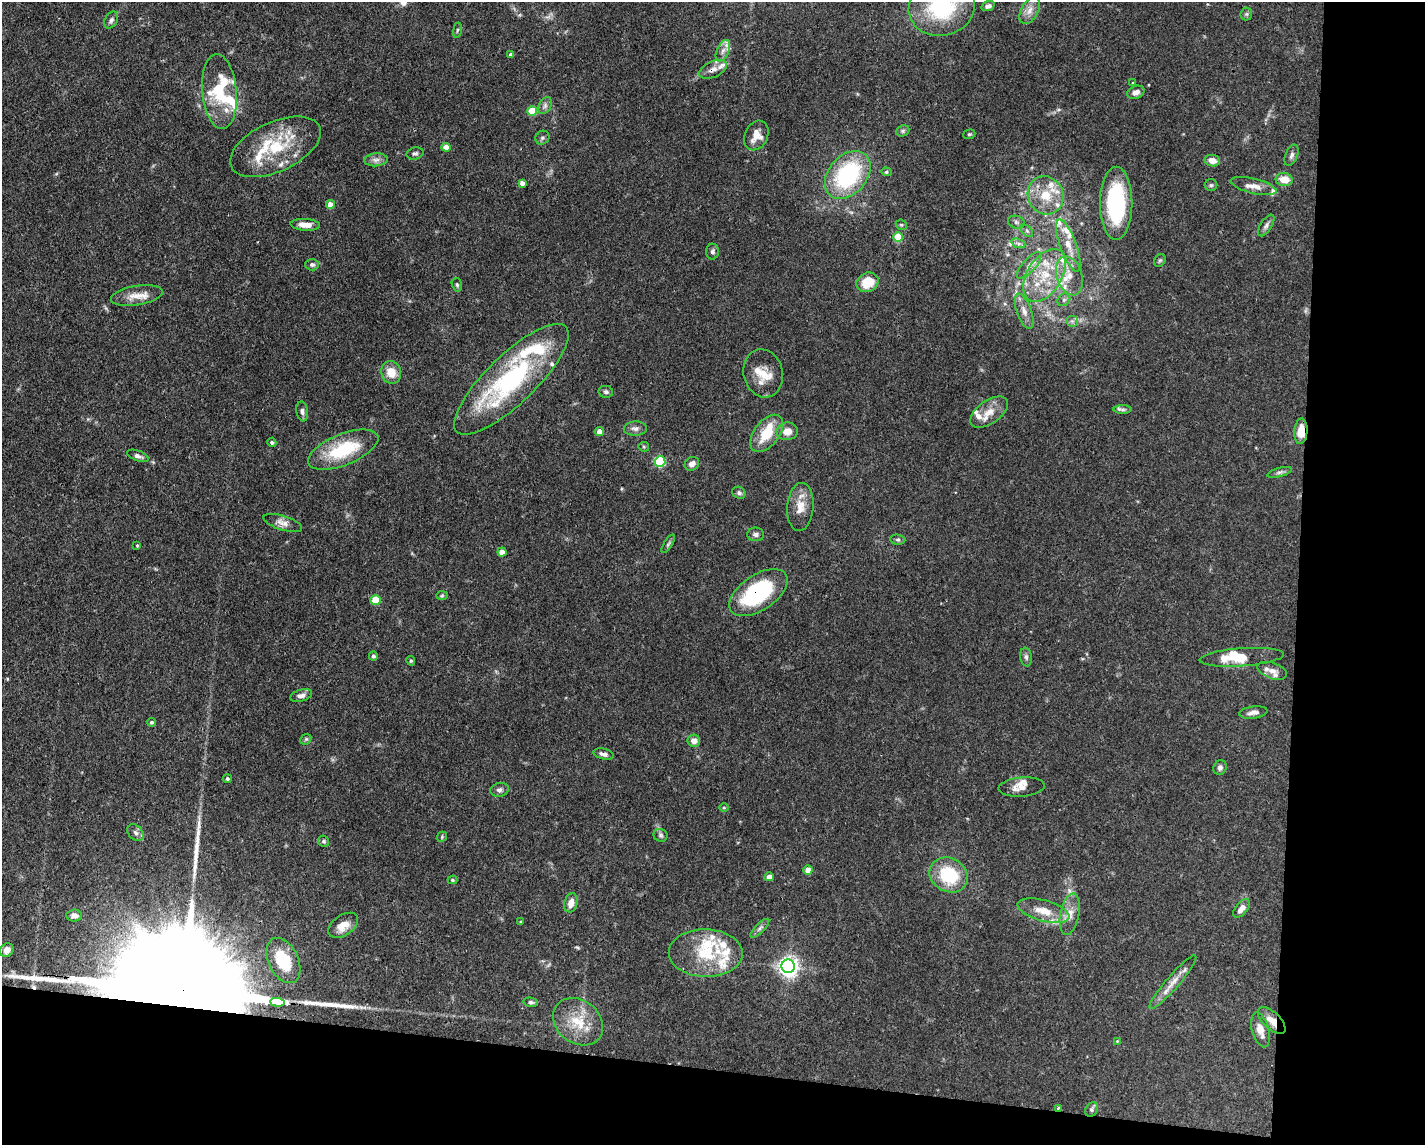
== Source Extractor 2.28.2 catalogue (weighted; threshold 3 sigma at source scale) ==
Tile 12 of 3 x 4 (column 3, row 4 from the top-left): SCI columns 2956-4378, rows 1-1143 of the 4598 x 4572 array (HDU 1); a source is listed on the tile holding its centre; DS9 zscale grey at full resolution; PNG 1427 x 1147 px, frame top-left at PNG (2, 2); each listed source drawn as its Kron ellipse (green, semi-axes under 4 px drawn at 4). Shown black and unused: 15% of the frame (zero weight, under 3 of 4 exposures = <1% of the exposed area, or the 3 px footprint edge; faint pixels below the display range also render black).
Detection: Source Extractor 2.28.2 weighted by HDU 2 'WHT'; one run over the whole footprint, this tile lists its part. Background 0.0928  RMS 0.0042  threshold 0.0191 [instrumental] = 3 sigma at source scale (4.5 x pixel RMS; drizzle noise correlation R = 1.50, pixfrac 1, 0.05/0.05 arcsec/px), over >= 5 px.
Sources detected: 167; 3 long thin detections or spike segments (spike, bleed or trail) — neither listed nor drawn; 36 inside a brighter listed object's ellipse — not listed separately; the other 128 listed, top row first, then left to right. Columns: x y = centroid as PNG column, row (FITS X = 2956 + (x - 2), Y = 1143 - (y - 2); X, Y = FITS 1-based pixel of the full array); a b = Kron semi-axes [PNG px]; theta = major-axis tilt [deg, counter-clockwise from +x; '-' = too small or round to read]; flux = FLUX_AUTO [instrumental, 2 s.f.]
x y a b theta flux
988 6 7 4 18 1.5
942 7 33 28 13 39
1030 10 14 8 60 3.3
1246 14 6 6 - 0.75
111 20 9 6 61 1.3
457 30 7 4 81 0.72
723 51 11 6 65 2.3
511 55 4 4 - 1.7
713 69 15 8 25 2.8
1133 83 4 2 - 0.28
219 92 37 17 -85 19
1136 92 9 6 22 2.4
545 105 9 6 64 1.4
532 111 5 5 - 13
903 131 7 5 22 0.82
969 134 6 4 19 0.58
756 135 15 11 64 5.5
542 138 7 6 - 0.97
275 147 48 24 25 25
446 147 4 4 - 3.8
415 153 8 6 13 1.1
1292 155 11 6 67 1.4
376 160 12 6 5 2.1
1212 161 8 5 -10 3.7
886 172 5 4 - 0.57
848 175 27 19 49 46
1284 179 8 6 -8 6.1
522 183 4 4 - 1.9
1211 185 6 6 - 0.88
1254 186 23 7 -14 3.9
1046 195 19 17 -65 12
1116 203 36 16 90 46
330 204 4 4 - 3.5
1016 222 8 6 -16 1.2
305 225 15 6 -3 4.1
901 225 6 5 - 0.59
1266 225 12 5 57 1.3
1027 231 7 4 -45 0.99
898 237 5 5 - 14
1018 243 7 4 -19 1.1
1068 246 27 8 -70 6.8
713 252 8 6 87 1.2
1160 260 7 5 53 0.72
312 265 7 6 - 1.1
1029 265 17 6 48 3
1044 275 29 17 58 18
1070 276 20 12 -73 7
867 282 11 9 26 9.2
457 285 7 5 -74 0.79
137 295 26 9 9 5.6
1064 300 7 5 45 1
1024 311 18 7 -70 3.6
1072 321 6 6 - 1
391 372 11 10 - 6.2
763 373 24 19 -76 8.9
511 379 76 24 44 68
606 392 7 5 -11 0.98
1122 410 9 4 0 1
302 411 10 6 -80 1.5
989 412 21 11 35 6
635 429 11 7 2 1.8
599 431 4 4 - 3.3
787 431 10 9 - 4.1
1301 431 13 6 86 6.7
767 433 21 12 52 12
272 442 5 4 - 0.9
644 447 5 5 - 0.58
343 450 37 15 22 24
138 456 11 5 -20 1.6
660 462 5 5 - 35
692 464 7 6 - 2.3
1279 472 13 4 15 1.2
739 493 7 5 -27 1
800 507 24 13 86 6.5
283 523 20 7 -17 2.8
756 534 8 7 - 1.3
898 540 8 5 -4 0.84
668 544 10 3 58 0.79
137 545 3 3 - 0.39
502 552 4 4 - 4
758 593 33 17 34 40
442 596 6 4 2 0.56
376 600 5 5 - 15
373 656 4 4 - 1
1026 657 9 6 -83 1.2
1242 657 42 9 4 13
411 661 5 4 - 0.65
1272 671 15 8 -19 3.1
301 695 11 6 17 1.9
1253 712 14 6 8 2.2
152 722 4 4 - 0.79
306 739 6 4 44 0.62
694 741 6 6 - 2.8
604 754 10 5 -14 1.7
1220 767 7 6 - 1.4
227 779 4 4 - 0.85
1022 787 23 9 5 3.8
500 790 9 6 13 1.4
724 808 5 3 - 0.39
136 833 9 7 -44 1.5
661 835 7 6 - 0.94
442 837 6 4 48 0.53
324 841 6 5 - 1
808 870 4 4 - 5.6
949 875 20 16 -30 22
769 877 4 4 - 3.1
453 880 5 4 - 0.73
571 903 10 6 74 3.7
1242 908 11 6 52 3.2
1043 911 27 10 -16 7.9
1070 914 21 9 79 5.1
74 915 7 6 - 2.1
521 922 4 3 - 0.48
343 925 16 10 35 5.3
760 928 12 4 45 1.2
7 950 7 6 - 1.8
706 953 37 24 -1 21
283 961 24 15 -64 13
788 966 7 6 - 230
1173 982 35 6 49 5.4
277 1002 7 3 -6 430
531 1002 7 4 -11 0.76
1272 1020 17 8 -43 4.2
578 1022 27 21 -37 13
1260 1030 18 8 -75 3.9
1117 1041 4 3 - 0.39
1058 1108 3 3 - 0.45
1092 1109 8 6 56 1
Overlapping masked pixels (flux is a lower limit): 6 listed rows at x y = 713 69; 1046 195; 1301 431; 758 593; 1272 1020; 1058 1108
Isophote crosses this tile's border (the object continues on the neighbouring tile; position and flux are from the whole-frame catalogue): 1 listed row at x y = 942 7